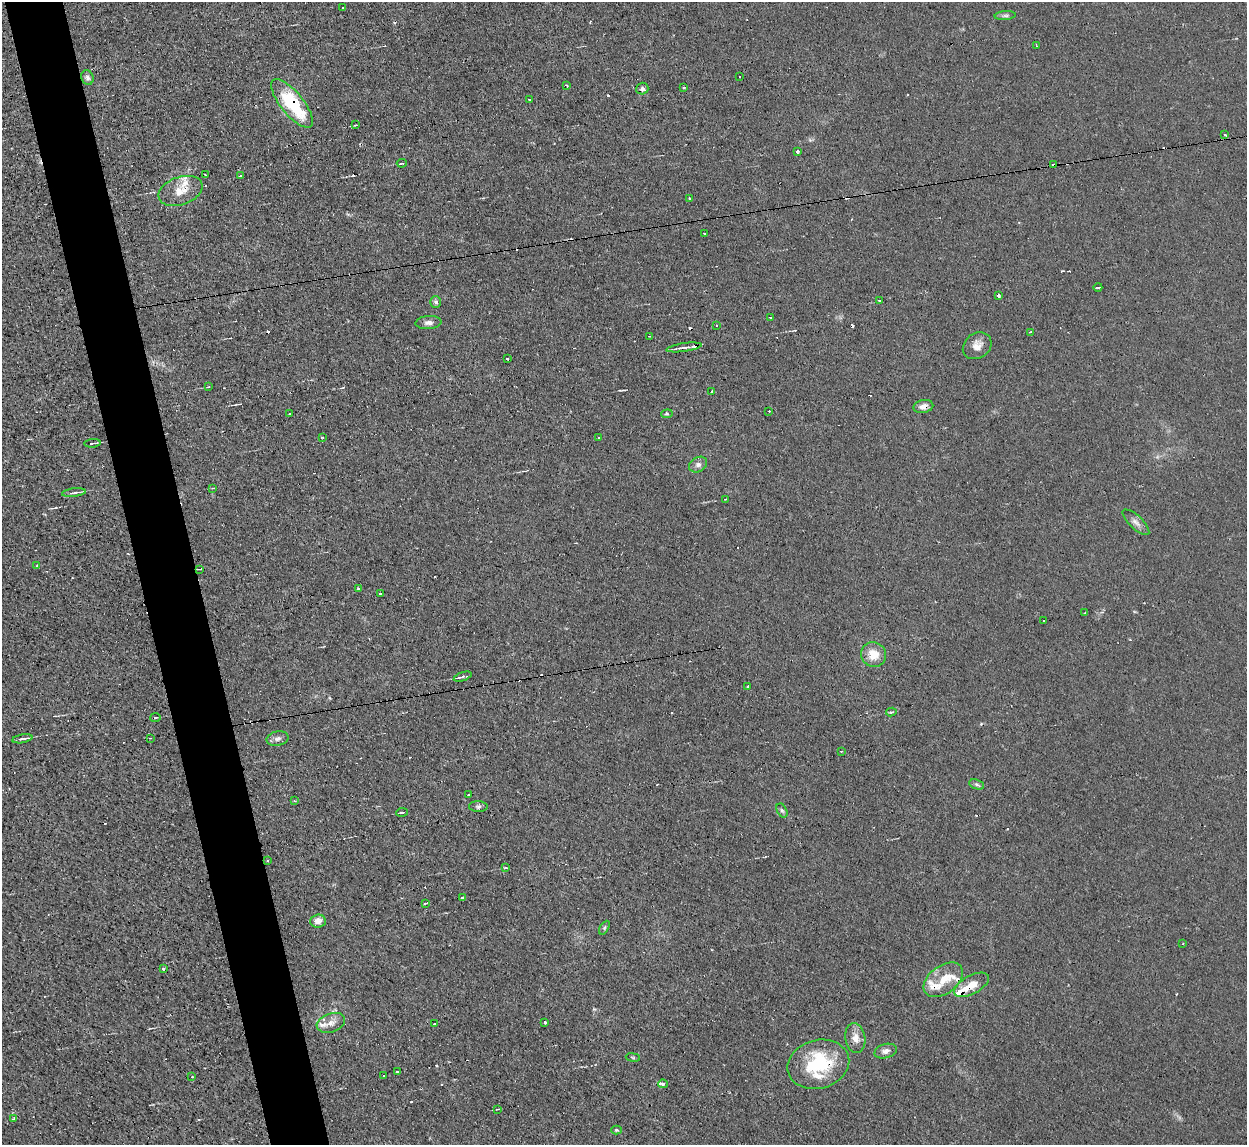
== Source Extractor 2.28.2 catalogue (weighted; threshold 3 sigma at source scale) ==
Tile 11 of 4 x 4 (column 3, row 3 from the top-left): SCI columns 2491-3735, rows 1280-2422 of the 4980 x 4962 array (HDU 1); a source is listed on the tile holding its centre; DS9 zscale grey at full resolution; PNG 1249 x 1147 px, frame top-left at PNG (2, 2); each listed source drawn as its Kron ellipse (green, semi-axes under 4 px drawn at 4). Shown black and unused: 5% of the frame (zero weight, under 2 of 3 exposures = <1% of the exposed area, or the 3 px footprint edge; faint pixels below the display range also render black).
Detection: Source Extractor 2.28.2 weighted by HDU 2 'WHT'; one run over the whole footprint, this tile lists its part. Background 0.0276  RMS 0.0044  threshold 0.0199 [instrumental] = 3 sigma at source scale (4.5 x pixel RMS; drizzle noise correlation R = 1.50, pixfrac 1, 0.05/0.05 arcsec/px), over >= 5 px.
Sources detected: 124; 26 cosmic-ray / hot-pixel residue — neither listed nor drawn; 7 inside a brighter listed object's ellipse — not listed separately; the other 91 listed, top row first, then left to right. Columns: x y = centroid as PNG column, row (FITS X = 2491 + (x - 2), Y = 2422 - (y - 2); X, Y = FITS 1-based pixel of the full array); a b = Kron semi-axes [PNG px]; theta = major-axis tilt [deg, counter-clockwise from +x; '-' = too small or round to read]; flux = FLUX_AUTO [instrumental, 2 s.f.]
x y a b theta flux
342 7 3 3 - 0.99
1005 16 11 4 4 1.1
1036 46 3 2 - 0.4
87 77 7 6 - 1.3
740 77 2 2 - 0.34
567 85 4 3 - 0.57
684 87 4 2 - 0.55
642 89 6 6 - 1.3
529 99 2 2 - 0.29
292 103 30 11 -51 31
355 125 4 3 - 0.5
1225 135 3 2 - 0.77
797 151 3 3 - 0.93
402 163 5 3 - 0.5
1054 165 4 3 - 3.8
205 175 4 3 - 2.2
240 175 3 3 - 2.3
181 191 23 14 19 7
689 198 3 2 - 0.91
704 233 3 2 - 0.5
1098 287 4 3 - 1.5
998 295 3 3 - 1.8
880 300 3 3 - 2.5
435 302 6 5 - 0.88
770 317 3 3 - 2.4
428 323 13 6 3 2
717 325 3 2 - 0.72
1031 332 3 2 - 1.6
650 336 3 2 - 0.47
977 346 15 12 36 4.1
684 347 18 4 8 2
507 358 3 3 - 1.3
208 387 3 2 - 0.32
712 392 3 3 - 0.89
923 406 10 6 13 2.6
769 411 3 2 - 0.49
290 414 3 3 - 0.71
667 414 6 4 5 0.62
322 437 3 2 - 0.33
599 437 3 3 - 1.1
92 443 8 2 7 0.81
698 465 9 7 30 1.8
213 488 4 2 - 0.3
74 493 12 3 6 1.1
725 499 3 2 - 0.6
1136 522 17 6 -43 2.4
37 565 3 2 - 0.56
200 569 3 2 - 0.38
359 588 3 3 - 2.1
380 593 3 2 - 1.1
1084 613 3 2 - 0.36
1043 621 3 2 - 0.48
874 655 13 12 - 7.1
463 677 9 3 19 1.2
748 686 3 3 - 0.7
891 712 5 3 - 0.73
155 717 5 3 - 0.49
150 738 3 2 - 0.88
22 739 10 3 10 1.5
278 739 11 7 12 1.7
841 751 3 2 - 0.66
977 784 8 4 -20 0.87
469 795 3 2 - 0.7
295 801 4 2 - 0.31
478 807 9 5 -3 1.1
782 810 7 5 -61 0.79
402 812 6 3 6 0.59
267 860 3 2 - 0.46
506 868 4 3 - 0.67
462 897 4 3 - 1.8
425 903 3 3 - 1.2
318 921 7 6 - 3
604 928 7 4 60 0.9
1183 944 3 2 - 0.59
163 968 3 2 - 0.8
943 980 22 14 36 8.8
971 985 19 9 28 6.2
545 1022 3 3 - 1.4
331 1023 14 9 19 3.3
434 1024 3 2 - 0.53
855 1038 15 10 -82 4.2
886 1051 11 7 16 2.4
633 1057 7 3 -9 0.5
818 1064 31 24 16 28
398 1071 3 3 - 1.1
384 1076 3 2 - 0.51
192 1077 3 3 - 0.64
663 1084 5 3 - 1.5
498 1109 3 2 - 0.61
14 1119 3 3 - 1.2
616 1130 5 4 - 0.61
Overlapping masked pixels (flux is a lower limit): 6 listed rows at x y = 292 103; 1054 165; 684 347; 923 406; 971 985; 818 1064
Unlisted compact peaks at least as high as the median listed source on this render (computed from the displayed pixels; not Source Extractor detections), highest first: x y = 608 95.